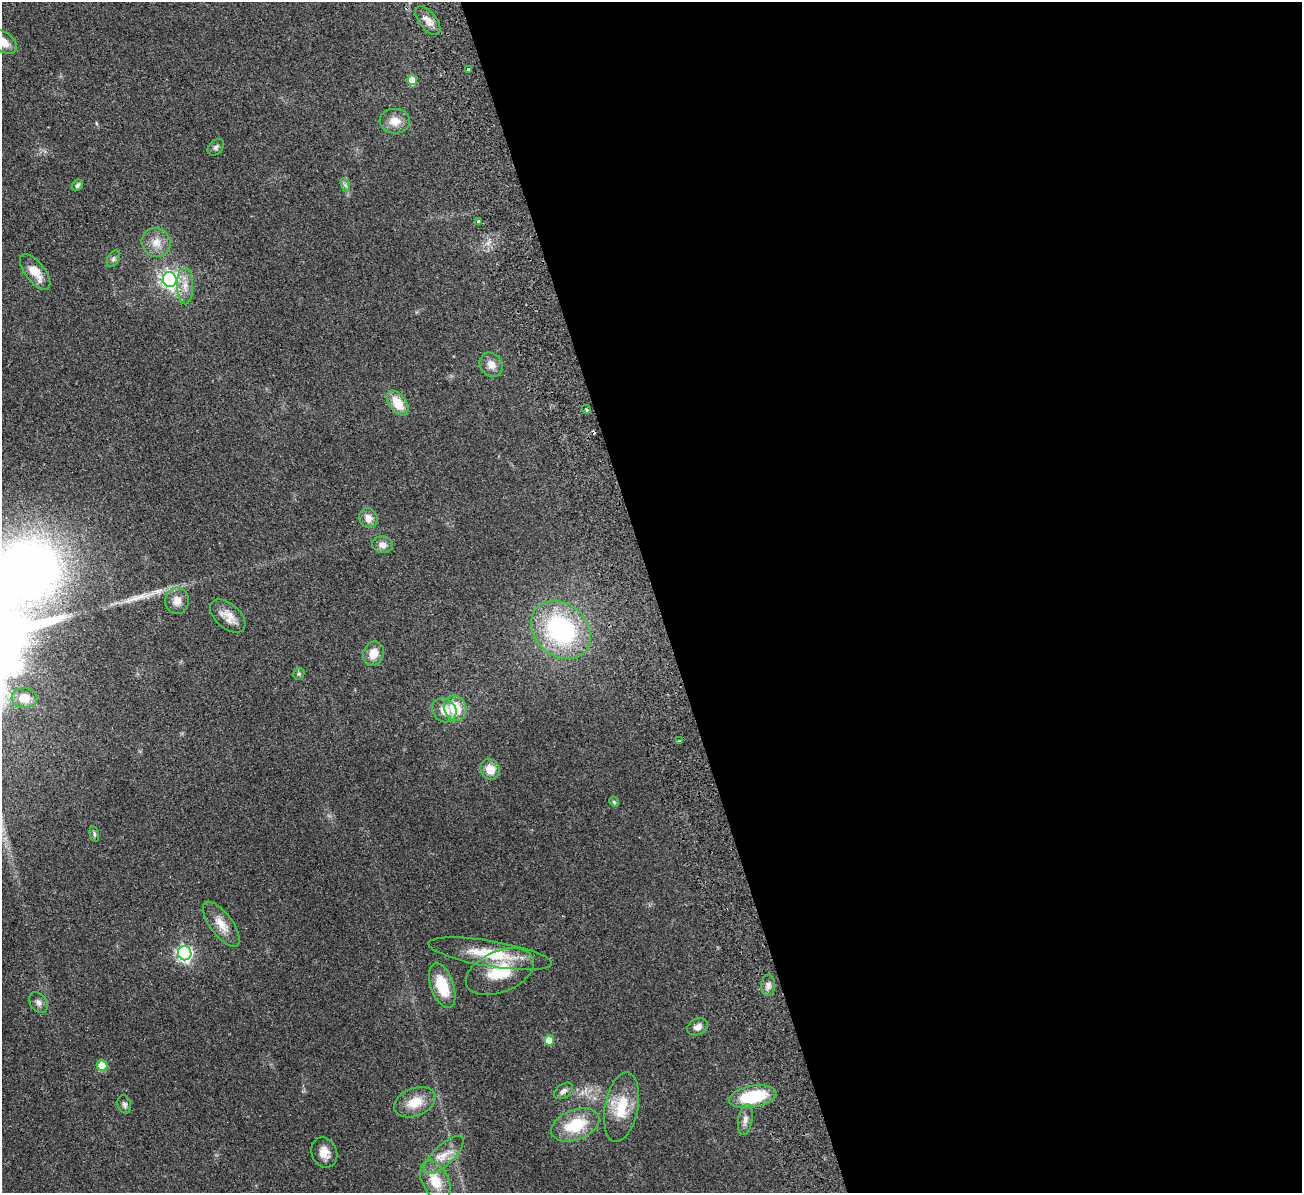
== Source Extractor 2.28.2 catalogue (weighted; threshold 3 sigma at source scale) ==
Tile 8 of 4 x 4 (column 4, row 2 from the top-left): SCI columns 3956-5255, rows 2550-3740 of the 5311 x 5219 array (HDU 1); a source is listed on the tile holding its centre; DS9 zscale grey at full resolution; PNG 1304 x 1195 px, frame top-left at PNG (2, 2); each listed source drawn as its Kron ellipse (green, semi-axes under 4 px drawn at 4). Shown black and unused: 50% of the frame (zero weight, under 2 of 3 exposures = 3% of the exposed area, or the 3 px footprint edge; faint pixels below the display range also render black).
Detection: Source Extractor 2.28.2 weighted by HDU 2 'WHT'; one run over the whole footprint, this tile lists its part. Background 0.107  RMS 0.008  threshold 0.036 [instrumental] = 3 sigma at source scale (4.5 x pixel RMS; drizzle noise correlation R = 1.50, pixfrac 1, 0.05/0.05 arcsec/px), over >= 5 px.
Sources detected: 52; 1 cosmic-ray / hot-pixel residue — neither listed nor drawn; the other 51 listed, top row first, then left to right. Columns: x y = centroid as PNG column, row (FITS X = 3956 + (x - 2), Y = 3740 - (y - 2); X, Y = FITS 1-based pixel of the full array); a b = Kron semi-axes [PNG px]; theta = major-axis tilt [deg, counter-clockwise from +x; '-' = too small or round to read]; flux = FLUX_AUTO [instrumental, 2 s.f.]
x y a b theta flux
428 20 17 8 -51 6.4
3 42 16 9 -33 11
468 69 3 3 - 1.8
412 80 5 5 - 17
395 121 15 12 -3 9.2
216 147 9 6 46 2.2
77 185 6 5 - 1.9
345 185 7 4 -71 1.6
478 222 3 3 - 2.4
156 242 15 14 - 9.7
113 259 9 5 61 2.1
35 272 21 9 -52 13
170 279 7 7 - 260
185 286 18 8 -89 8.2
491 365 13 11 -52 6.3
398 403 14 8 -54 16
586 409 4 3 - 3.3
368 518 10 9 - 6
382 545 10 8 -10 5
177 601 13 12 - 7.3
228 616 21 12 -41 9.4
561 630 32 26 -41 110
373 654 12 10 68 9.7
299 674 6 5 - 1.2
25 698 13 10 -3 8.9
455 708 13 11 -65 19
444 710 13 11 -43 8.9
680 741 3 3 - 2.2
490 769 10 9 - 9.7
614 802 5 4 - 1
94 834 8 4 -78 1.5
221 924 27 11 -53 11
185 953 7 6 - 210
490 954 62 13 -9 33
500 972 36 20 22 33
768 985 11 7 87 3.7
442 986 23 11 -71 25
38 1003 11 8 -54 3.5
698 1027 11 8 25 4.1
549 1040 5 5 - 12
102 1065 5 5 - 21
564 1091 10 6 36 3.2
753 1097 24 10 10 43
415 1102 21 14 22 16
124 1104 9 6 -75 2.4
621 1107 35 16 79 26
745 1120 15 7 81 4.4
575 1125 25 15 21 30
324 1152 15 12 -69 8.1
444 1155 25 10 43 12
435 1181 21 13 -62 18
Isophote crosses this tile's border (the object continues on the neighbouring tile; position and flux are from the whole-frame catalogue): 2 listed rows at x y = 428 20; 3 42